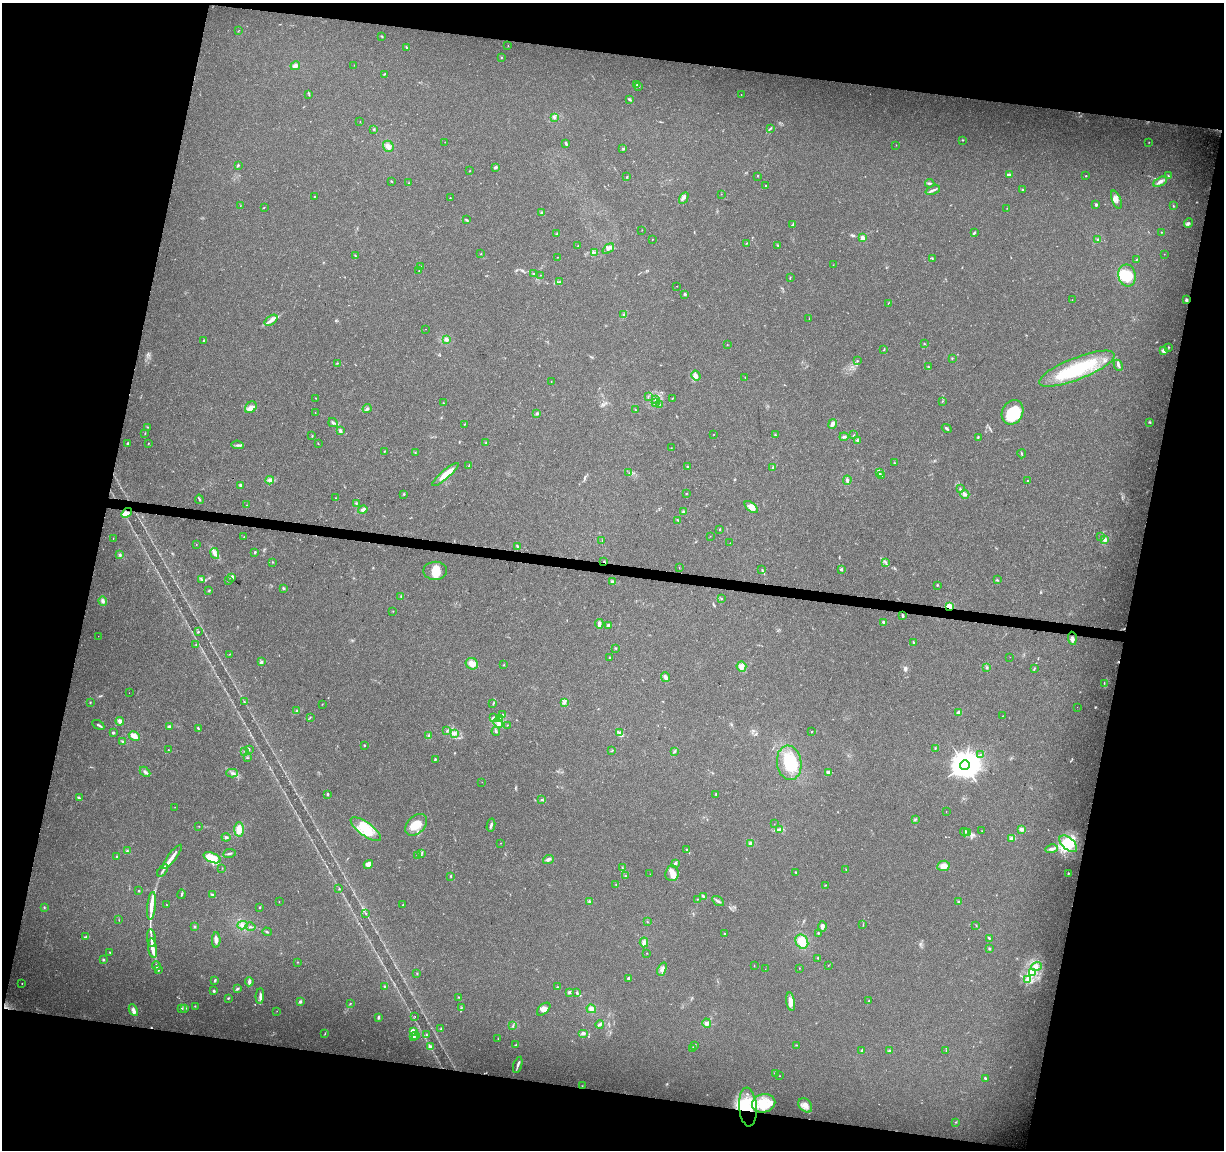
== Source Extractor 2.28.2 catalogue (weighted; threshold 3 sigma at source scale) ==
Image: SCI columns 1-4886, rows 225-4815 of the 4895 x 5100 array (HDU 1 of 3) = the unmasked area's bounding box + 8 px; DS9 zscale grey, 4 x 4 block average (1 PNG px = mean of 4 x 4 image px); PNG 1226 x 1152 px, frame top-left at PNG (2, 3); each listed source drawn as its Kron ellipse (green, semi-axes under 4 px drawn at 4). Shown black and unused: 26% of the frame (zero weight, under 3 of 4 exposures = <1% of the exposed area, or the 3 px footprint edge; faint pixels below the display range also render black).
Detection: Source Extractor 2.28.2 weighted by HDU 2 'WHT'. Background 0.0215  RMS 0.004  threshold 0.0182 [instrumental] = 3 sigma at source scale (4.5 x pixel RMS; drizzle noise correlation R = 1.50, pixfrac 1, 0.0396/0.0396 arcsec/px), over >= 5 px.
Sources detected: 487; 2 too faint to see at this stretch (4 x 4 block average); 3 inside a brighter object's white glare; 5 cosmic-ray / hot-pixel residue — neither listed nor drawn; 7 coinciding with a brighter row at this scale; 50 inside a brighter listed object's ellipse — not listed separately; the other 420 listed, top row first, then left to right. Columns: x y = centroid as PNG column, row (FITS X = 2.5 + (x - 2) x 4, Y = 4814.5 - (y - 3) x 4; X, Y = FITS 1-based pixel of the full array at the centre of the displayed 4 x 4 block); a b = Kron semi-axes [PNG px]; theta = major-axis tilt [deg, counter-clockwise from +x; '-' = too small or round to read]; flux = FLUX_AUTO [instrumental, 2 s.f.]
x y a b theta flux
239 30 2 2 - 0.62
382 36 2 2 - 2.5
508 46 2 2 - 0.79
406 47 3 2 - 2.3
502 58 2 2 - 0.93
354 65 2 2 - 0.51
295 66 5 3 - 8.9
384 74 3 2 - 1.5
637 85 3 2 - 2
639 86 2 2 - 1.6
309 95 2 2 - 0.94
741 95 2 2 - 1
630 100 3 2 - 4.1
554 117 3 2 - 2.9
360 121 2 2 - 1.1
770 128 4 2 - 2.7
374 129 2 2 - 2
962 140 3 2 - 1.1
445 142 2 2 - 0.63
1149 142 2 2 - 0.77
566 144 3 2 - 1.7
896 145 2 2 - 1
388 146 6 5 - 11
623 148 2 2 - 1.2
238 165 3 2 - 2.2
496 167 3 2 - 4.9
470 171 2 2 - 0.76
1010 175 3 2 - 2.9
757 176 2 2 - 0.67
1086 176 2 2 - 1.5
1168 176 3 2 - 1.4
627 177 2 2 - 1.7
391 181 3 2 - 1.8
1160 182 7 3 26 10
409 183 2 2 - 1.3
930 183 4 2 - 3.4
765 185 2 2 - 1.1
1023 189 3 2 - 1.8
933 190 8 2 21 5.6
721 194 2 2 - 0.53
315 196 3 2 - 1.2
450 198 2 2 - 1.1
684 198 6 3 60 7.3
1116 200 10 3 -69 9.9
1096 205 2 2 - 14
240 206 2 2 - 0.6
1173 206 2 2 - 1.8
264 207 2 2 - 0.64
1007 208 2 2 - 0.55
542 213 3 2 - 2.6
466 220 3 2 - 2.4
1189 223 5 2 - 4.1
793 224 3 2 - 2.1
642 230 2 2 - 0.62
1161 232 2 2 - 1.2
974 233 3 2 - 4.1
556 234 2 2 - 1.9
862 238 2 2 - 51
652 239 2 2 - 0.72
1098 240 2 2 - 2.5
747 243 2 2 - 1.6
778 245 2 2 - 1.1
578 246 2 2 - 1.1
608 249 7 4 39 7.8
595 252 2 2 - 1.6
481 254 2 2 - 0.67
1164 254 2 2 - 0.6
355 256 3 2 - 2
557 257 2 2 - 0.74
932 258 3 2 - 2
1137 259 3 2 - 1.1
833 265 2 2 - 0.64
420 266 3 2 - 2.3
419 271 2 2 - 1.7
534 274 2 2 - 1.1
540 275 2 2 - 0.48
1127 275 11 8 -79 77
790 278 3 2 - 1.7
559 282 2 2 - 1.5
677 286 2 2 - 1
685 294 2 2 - 13
1072 300 2 2 - 0.45
1186 300 3 3 - 4.6
888 303 2 2 - 0.9
623 315 3 2 - 2.2
809 318 2 2 - 0.74
271 320 7 3 36 9.6
426 329 2 2 - 0.45
446 339 2 2 - 30
204 341 2 2 - 2
924 344 2 2 - 1
727 345 2 2 - 0.51
1169 347 2 2 - 1.6
884 350 2 2 - 1.1
1164 351 4 3 - 8.5
952 358 2 2 - 1.4
857 361 2 2 - 1.8
337 363 2 2 - 0.96
1118 365 6 2 -63 4.6
928 367 3 2 - 2
1077 369 40 11 21 150
696 376 5 4 - 7.8
745 378 2 2 - 0.67
551 382 2 2 - 0.47
648 396 2 2 - 0.96
316 398 2 2 - 0.75
672 398 2 2 - 1.3
655 399 3 2 - 2.9
942 401 2 2 - 1.1
443 403 2 2 - 0.75
656 403 2 2 - 0.87
660 404 2 2 - 0.59
251 407 6 5 - 15
367 408 4 3 - 4.4
635 410 2 2 - 0.77
315 412 2 2 - 0.52
1012 412 13 10 65 97
537 413 3 2 - 3.5
333 422 5 2 - 4.3
1150 422 3 2 - 2.2
465 424 3 2 - 1.5
833 424 5 3 - 9.6
147 427 2 2 - 1.4
947 428 5 2 - 3.7
340 431 2 2 - 9.1
145 433 2 2 - 1.2
713 434 2 2 - 0.69
775 435 3 2 - 1.9
854 435 3 2 - 1.5
312 436 2 2 - 1.5
844 437 4 3 - 4.5
978 437 4 2 - 1.5
858 440 4 3 - 3.6
127 443 2 2 - 2.9
148 443 2 2 - 0.91
486 443 3 2 - 2.2
318 444 2 2 - 0.95
238 445 6 2 -6 4.6
671 448 2 2 - 0.66
384 451 2 2 - 1.5
415 453 2 2 - 1.1
1022 454 4 2 - 3
894 463 2 2 - 0.82
469 466 3 2 - 1.4
687 467 3 2 - 1.9
773 467 3 2 - 4
629 473 2 2 - 0.58
879 473 4 2 - 3
445 475 17 4 41 35
882 475 2 2 - 1.6
270 480 4 3 - 6.7
847 480 4 3 - 4.8
1028 481 2 2 - 5
240 485 3 2 - 2.9
960 489 3 2 - 2.9
686 493 2 2 - 1.3
404 494 2 2 - 1.7
965 494 4 3 - 6.4
336 498 2 2 - 1.2
199 499 5 2 - 2.6
356 503 2 2 - 1.4
246 505 2 2 - 1.6
751 507 8 4 -39 18
363 510 5 3 - 7
683 512 3 2 - 5.9
127 513 5 3 - 10
678 520 2 2 - 1.5
720 529 2 2 - 1.5
710 536 2 2 - 0.51
1101 536 2 2 - 0.68
244 537 2 2 - 0.99
113 538 2 2 - 0.78
602 540 2 2 - 0.87
1105 540 4 3 - 5
730 543 2 2 - 0.84
196 544 2 2 - 0.79
517 546 3 2 - 2.4
255 552 2 2 - 2.6
215 553 6 2 -65 6.1
120 555 3 2 - 4.1
604 561 2 2 - 1.6
272 562 2 2 - 1.3
886 562 3 2 - 1.9
679 567 2 2 - 0.71
762 569 4 2 - 1.9
841 570 4 2 - 2.7
435 571 12 9 1 35
232 577 3 2 - 6.7
201 579 2 2 - 1.1
228 580 2 2 - 1.3
997 580 3 2 - 1.8
612 582 4 3 - 4.3
937 585 2 2 - 1.3
283 588 4 2 - 2.3
209 591 3 2 - 1.9
401 596 3 2 - 1.8
722 599 2 2 - 0.83
103 601 5 3 - 6.7
949 607 2 2 - 140
393 611 2 2 - 1
903 616 3 2 - 3.7
884 622 2 2 - 16
599 624 4 3 - 7.7
609 625 4 3 - 5.4
198 632 2 2 - 1.7
98 636 2 2 - 0.37
1072 638 6 3 -86 8.9
914 643 4 2 - 3.3
196 644 2 2 - 1.5
615 648 2 2 - 1.8
230 654 2 2 - 1
610 657 2 2 - 1.3
1010 657 2 2 - 0.46
261 662 4 3 - 5.5
472 664 6 5 - 18
503 665 2 2 - 1.2
741 667 5 5 - 13
987 667 2 2 - 2.8
1034 669 3 2 - 2.4
665 677 5 3 - 8.9
1104 683 2 2 - 1.4
129 693 2 2 - 0.56
90 702 2 2 - 1.7
244 702 3 2 - 1.7
565 702 2 2 - 1.1
322 704 2 2 - 0.73
493 704 3 2 - 1.5
1077 707 2 2 - 0.31
297 711 2 2 - 1.7
959 712 3 3 - 6.6
503 715 3 2 - 1.9
1003 716 2 2 - 0.46
310 717 2 2 - 1.4
493 718 3 2 - 3
500 718 2 2 - 2.2
120 721 4 2 - 12
498 723 5 2 - 6.4
98 725 6 2 -31 4
507 725 2 2 - 0.81
169 726 3 2 - 3.3
198 728 4 2 - 2.9
447 731 3 2 - 1.6
496 731 4 2 - 2.7
811 732 2 2 - 1.2
113 733 2 2 - 4.4
454 733 2 2 - 2.7
619 733 2 2 - 1.6
134 736 6 3 -28 19
429 736 3 2 - 4
122 741 3 2 - 2.3
364 745 2 2 - 2.1
935 748 3 2 - 1.5
249 749 2 2 - 1.6
168 750 2 2 - 1.2
612 751 3 2 - 1.2
674 751 4 2 - 2.9
245 752 2 2 - 0.79
980 755 2 2 - 1.4
248 758 2 2 - 0.84
435 759 3 2 - 2.1
789 763 17 12 -82 86
965 765 5 4 - 3800
145 772 6 3 -45 5.5
828 772 3 2 - 5.9
232 773 6 2 2 5
482 782 2 2 - 0.36
327 794 3 2 - 2.4
716 794 3 2 - 2.3
79 798 3 3 - 3.7
541 800 2 2 - 1.2
175 807 2 2 - 0.49
946 812 2 2 - 0.46
915 819 2 2 - 1.9
774 824 2 2 - 0.54
416 825 13 8 46 36
491 825 6 2 77 4.7
199 826 2 2 - 0.6
239 829 7 5 87 22
366 829 18 6 -36 69
1021 829 3 3 - 6.9
779 830 4 2 - 3.9
982 831 2 2 - 0.55
964 832 4 3 - 4.5
968 832 3 2 - 4.4
226 837 4 2 - 3.5
1011 838 3 3 - 4.1
500 843 2 2 - 0.47
750 843 3 3 - 3.9
1068 844 10 6 -40 38
1052 849 6 3 14 7.8
687 850 3 2 - 2
127 851 3 2 - 2.5
230 853 6 2 11 4.2
422 853 3 2 - 0.99
417 855 2 2 - 1.5
117 857 3 2 - 2
172 857 15 3 53 23
212 858 9 4 -23 58
548 859 5 3 - 6.6
675 863 3 2 - 5.8
368 864 5 4 - 13
943 866 6 5 - 15
622 867 2 2 - 1.3
222 868 2 2 - 0.99
846 869 2 2 - 0.82
163 870 7 2 55 5.3
672 873 8 6 84 17
796 873 2 2 - 1.3
1068 873 2 2 - 2
650 874 2 2 - 0.4
451 876 3 2 - 1.8
625 876 2 2 - 1.2
616 885 2 2 - 2
825 885 2 2 - 1.3
339 889 2 2 - 1.7
139 891 2 2 - 1.7
182 894 5 2 - 3.6
212 894 3 2 - 3
703 896 3 3 - 4
697 899 2 2 - 0.64
279 901 2 2 - 0.5
718 901 6 2 -32 4.2
589 902 4 3 - 3.8
958 902 3 2 - 3.1
166 905 2 2 - 0.68
403 905 2 2 - 0.93
151 906 14 3 84 28
44 907 3 2 - 1.7
259 907 2 2 - 1.8
365 913 2 2 - 0.83
119 920 2 2 - 0.82
647 922 2 2 - 0.99
242 925 5 2 - 4.3
863 925 3 2 - 1.1
976 925 2 2 - 0.86
822 926 5 3 - 8.6
195 927 2 2 - 1.9
250 927 5 2 - 2.4
267 932 5 2 - 3
818 933 2 2 - 2
725 934 2 2 - 7.7
86 937 2 2 - 0.92
151 938 9 2 -84 10
989 938 3 2 - 2.5
216 940 7 4 -90 9.5
644 942 5 3 - 8.6
802 942 7 6 - 38
153 948 10 3 -82 20
989 948 3 2 - 2.2
110 952 2 2 - 1.3
647 953 2 2 - 1.1
818 958 2 2 - 1.2
103 959 3 2 - 2.4
297 962 2 2 - 1.1
828 965 2 2 - 0.67
156 966 4 2 - 3.9
754 966 2 2 - 0.95
1036 966 5 2 - 6.1
799 968 2 2 - 0.88
662 969 7 3 66 8.1
765 969 2 2 - 0.49
158 970 2 2 - 2.6
1032 972 2 2 - 54
417 974 2 2 - 1.4
628 978 3 2 - 4.3
1028 979 3 2 - 3.9
215 980 3 2 - 2.6
249 982 4 3 - 6.8
22 983 2 2 - 0.85
384 986 2 2 - 1.7
557 987 2 2 - 1.4
237 989 4 2 - 3
214 991 3 2 - 3.4
569 992 3 2 - 3.1
577 993 3 2 - 2.2
260 996 8 2 87 6.4
459 997 2 2 - 0.94
228 998 3 2 - 2.3
300 1001 3 3 - 3.8
791 1001 9 4 -81 13
869 1001 2 2 - 1.7
350 1003 2 2 - 1.1
195 1006 2 2 - 1
181 1008 3 2 - 1.5
185 1008 3 2 - 2.5
461 1008 3 2 - 1.1
544 1009 8 4 42 12
591 1009 5 4 - 7.4
133 1010 6 3 -64 9.6
277 1011 2 2 - 0.86
378 1017 2 2 - 4.7
415 1017 2 2 - 0.68
707 1023 4 4 - 6.6
600 1024 4 3 - 4.6
513 1026 3 2 - 2
441 1029 2 2 - 1.7
414 1031 4 3 - 4.7
583 1033 5 3 - 5.5
325 1034 3 2 - 1
426 1035 2 2 - 2.2
416 1036 3 2 - 2.1
413 1037 3 3 - 4.8
498 1039 2 2 - 0.65
516 1045 3 2 - 2.5
695 1045 3 2 - 1.5
796 1045 2 2 - 1.2
430 1047 4 3 - 6.8
693 1048 3 2 - 2.2
890 1050 2 2 - 1
946 1050 2 2 - 0.56
862 1051 4 3 - 3.6
518 1065 8 2 73 6.9
776 1074 3 2 - 3.6
780 1076 2 2 - 0.65
985 1078 2 2 - 8
582 1086 2 2 - 1.1
764 1103 12 9 13 42
805 1105 8 6 -47 16
748 1107 19 9 -86 65
955 1122 2 2 - 0.75
Overlapping masked pixels (flux is a lower limit): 3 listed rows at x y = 604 561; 949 607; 748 1107
Diffuse or blended objects may show on this block-average render without a row.